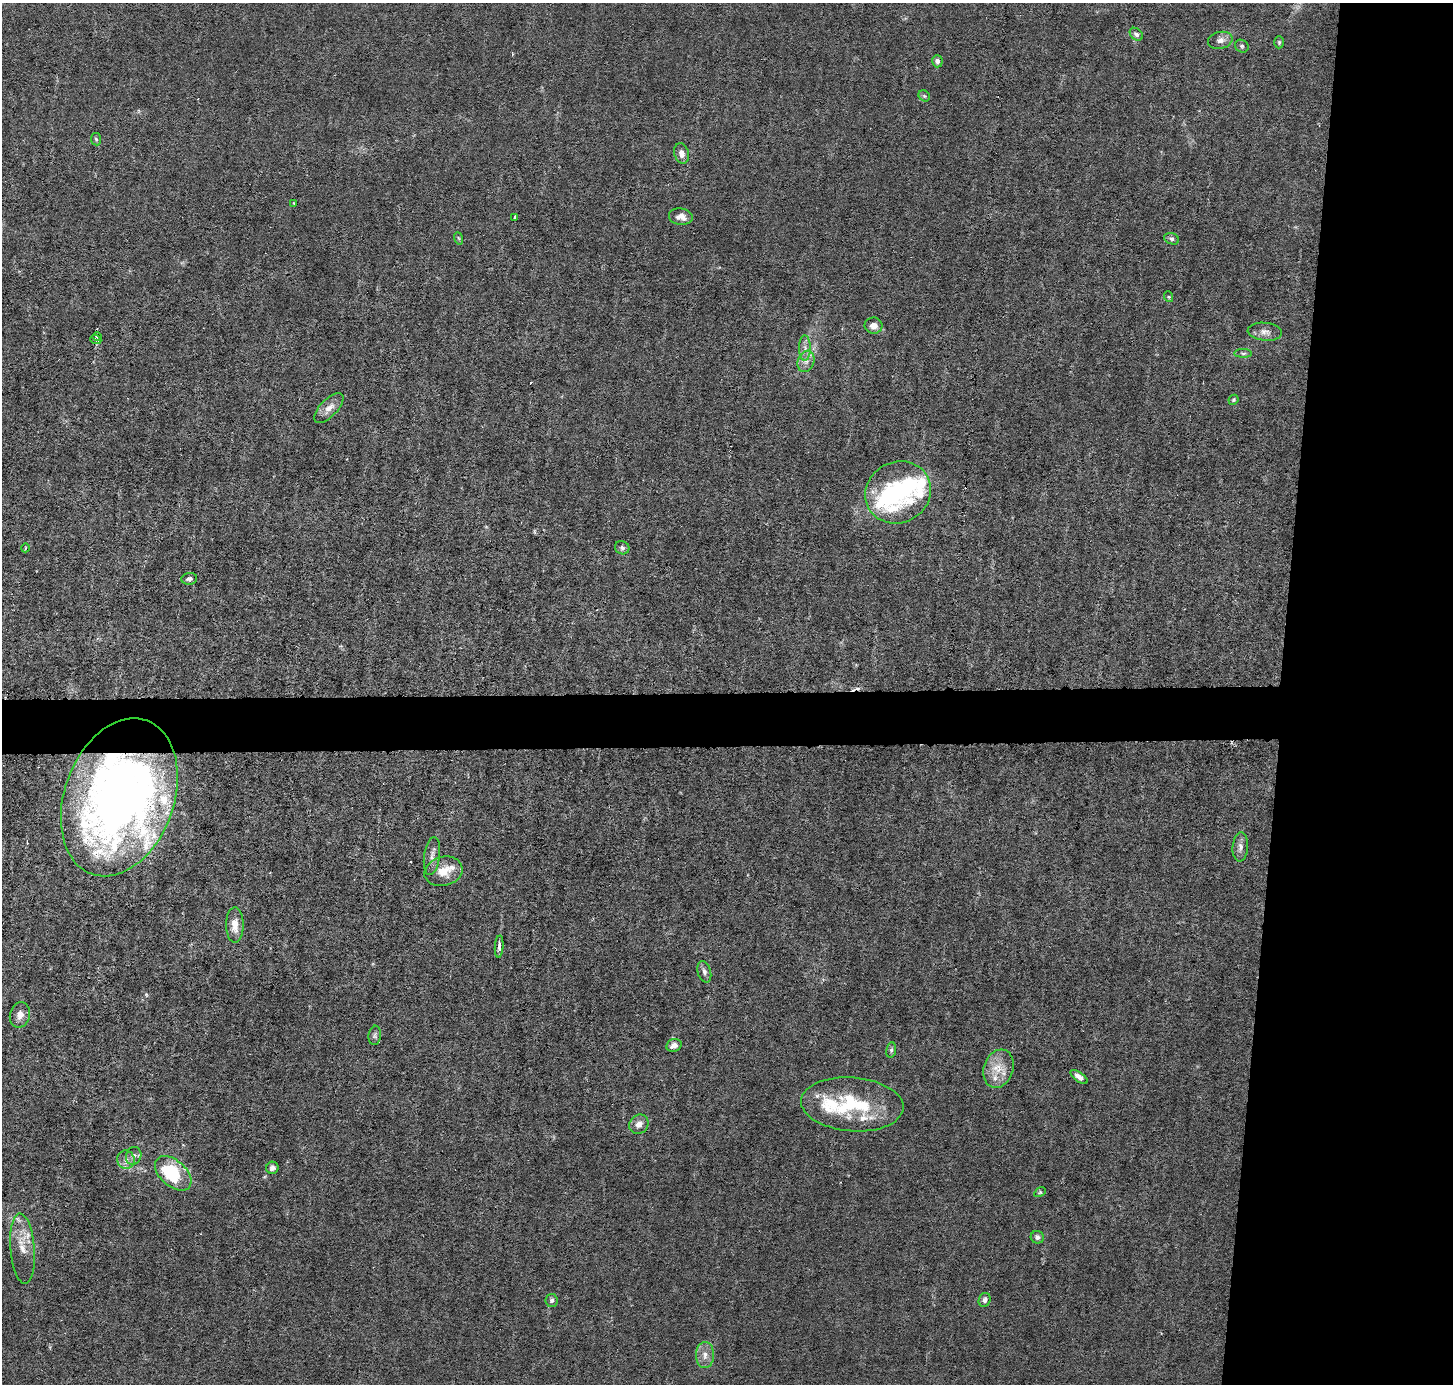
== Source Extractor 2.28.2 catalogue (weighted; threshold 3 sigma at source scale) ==
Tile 6 of 3 x 3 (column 3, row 2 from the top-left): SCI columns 2904-4354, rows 1520-2901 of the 4354 x 4384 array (HDU 1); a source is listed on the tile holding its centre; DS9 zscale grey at full resolution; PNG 1455 x 1386 px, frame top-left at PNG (2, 3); each listed source drawn as its Kron ellipse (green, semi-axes under 4 px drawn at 4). Shown black and unused: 15% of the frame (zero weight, under 3 of 6 exposures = <1% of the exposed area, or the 3 px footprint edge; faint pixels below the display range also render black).
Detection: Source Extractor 2.28.2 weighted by HDU 2 'WHT'; one run over the whole footprint, this tile lists its part. Background 0.0122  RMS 0.0027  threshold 0.0111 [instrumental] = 3 sigma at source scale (4.09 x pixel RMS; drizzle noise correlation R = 1.36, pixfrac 0.8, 0.05/0.05 arcsec/px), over >= 5 px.
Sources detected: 66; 3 inside a brighter object's white glare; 2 cosmic-ray / hot-pixel residue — neither listed nor drawn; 9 inside a brighter listed object's ellipse — not listed separately; the other 52 listed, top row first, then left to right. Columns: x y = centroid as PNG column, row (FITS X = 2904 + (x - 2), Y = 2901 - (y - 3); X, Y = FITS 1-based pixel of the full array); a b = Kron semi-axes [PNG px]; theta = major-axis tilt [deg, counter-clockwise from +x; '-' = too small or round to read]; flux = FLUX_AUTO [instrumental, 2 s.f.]
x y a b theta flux
1136 34 7 5 -41 0.65
1220 40 12 8 12 1.6
1279 42 6 5 - 0.38
1242 46 7 6 - 0.47
937 61 6 5 - 0.93
924 96 6 5 - 0.38
96 139 6 5 - 0.44
681 153 10 7 -74 1.5
294 203 4 4 - 0.2
681 217 12 8 -7 1.8
515 218 3 3 - 0.82
458 238 6 4 -70 0.31
1172 239 8 5 -20 0.69
1169 297 5 3 - 0.25
873 326 9 8 - 1.9
1265 332 17 9 -5 1.8
97 336 5 3 - 0.3
96 340 5 3 - 0.34
805 348 13 6 -90 1.4
1243 353 9 4 0 0.47
806 361 11 8 69 1.6
1233 400 5 4 - 0.35
329 408 19 8 47 2.3
898 492 33 30 29 26
25 548 4 3 - 0.21
622 548 7 6 - 0.89
189 579 8 6 8 0.73
119 797 81 54 70 240
1240 847 14 8 87 1.4
432 856 19 8 82 1.6
443 871 19 14 15 4.4
235 925 18 8 -90 3
499 947 11 4 86 0.91
704 972 11 6 -75 1.1
20 1015 13 10 75 2.1
375 1035 9 6 83 0.64
674 1045 8 6 20 1.6
891 1050 8 5 80 0.45
998 1069 19 14 70 4.8
1079 1077 10 5 -34 1.4
852 1104 51 27 -5 20
639 1124 10 9 - 1.7
134 1156 9 7 71 1.1
126 1160 9 8 - 1.4
272 1168 6 6 - 0.99
173 1173 21 13 -42 16
1040 1192 6 4 30 0.39
1037 1237 6 6 - 0.95
22 1249 35 12 -85 4.9
552 1300 6 6 - 0.76
985 1300 7 6 - 0.96
705 1355 13 9 90 2
Overlapping masked pixels (flux is a lower limit): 1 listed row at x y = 119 797